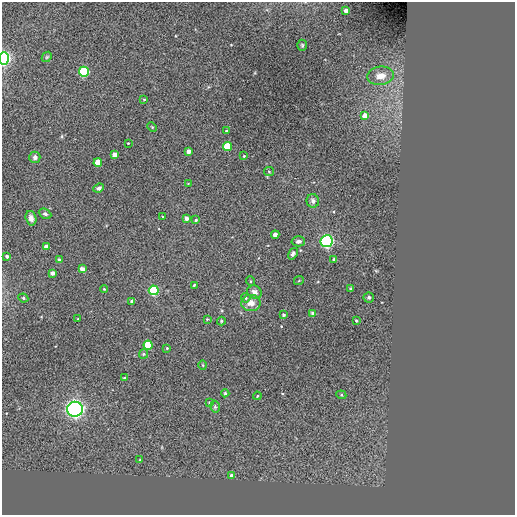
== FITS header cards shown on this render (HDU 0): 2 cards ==
NAXIS1  =                  513 / NUMBER OF ELEMENTS ALONG THIS AXIS
NAXIS2  =                  513 / NUMBER OF ELEMENTS ALONG THIS AXIS

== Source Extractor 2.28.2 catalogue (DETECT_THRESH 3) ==
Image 513 x 513 px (HDU 0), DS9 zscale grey, 1 PNG px = 1 image px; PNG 517 x 517 px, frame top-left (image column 1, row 513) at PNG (2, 2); each listed source drawn as its Kron ellipse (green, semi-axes under 4 px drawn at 4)
Background 0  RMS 43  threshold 130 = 3 sigma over >= 5 px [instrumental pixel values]
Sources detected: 67; all 67 listed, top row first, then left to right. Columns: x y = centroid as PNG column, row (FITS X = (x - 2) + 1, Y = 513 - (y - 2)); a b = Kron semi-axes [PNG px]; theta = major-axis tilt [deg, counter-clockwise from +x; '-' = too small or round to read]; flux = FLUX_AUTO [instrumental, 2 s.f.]
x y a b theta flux
346 11 4 4 - 2.0e+04
302 45 5 4 - 4.0e+03
47 57 6 4 45 3.6e+03
4 58 6 5 - 7.8e+05
84 72 5 5 - 3.4e+05
381 76 13 9 7 3.0e+04
144 100 4 3 - 3.2e+03
365 116 4 4 - 3.3e+04
152 127 5 3 - 2.6e+03
226 131 3 3 - 2.8e+03
128 143 2 2 - 1.9e+03
227 146 4 4 - 1.0e+05
188 151 4 4 - 2.0e+04
114 155 4 4 - 2.7e+04
244 156 4 3 - 2.1e+03
35 157 5 5 - 7.5e+03
98 162 4 4 - 4.4e+04
269 172 5 4 - 3.3e+03
188 184 4 3 - 2.1e+03
99 188 5 4 - 7.1e+03
313 201 6 6 - 9.7e+03
45 214 6 4 -27 6.6e+03
163 216 3 2 - 1.9e+03
31 218 7 5 -74 1.4e+04
186 218 4 3 - 1.6e+04
196 220 4 3 - 3.6e+03
275 235 4 4 - 1.8e+04
298 241 7 5 -2 9.3e+03
327 241 6 6 - 6.6e+05
46 247 4 4 - 1.9e+04
293 254 6 4 56 7.5e+03
7 256 4 3 - 6.6e+03
59 260 4 3 - 1.1e+04
334 260 3 3 - 1.1e+04
82 269 4 4 - 2.2e+04
53 273 4 4 - 1.4e+04
299 280 5 3 - 2.4e+03
250 281 5 3 - 2.5e+03
194 285 3 2 - 2.7e+03
104 289 4 3 - 2.6e+03
351 289 3 2 - 2.9e+03
154 290 5 5 - 3.4e+05
254 292 8 6 -32 1.2e+04
369 297 5 5 - 4.7e+03
23 298 5 4 - 3.8e+03
246 298 5 5 - 4.4e+03
132 301 3 3 - 6.3e+03
251 303 9 8 - 2.3e+04
313 313 3 3 - 1.4e+04
283 315 3 3 - 5.7e+03
78 319 3 2 - 1.8e+03
207 319 4 4 - 2.4e+03
221 321 4 4 - 2.9e+03
356 321 3 2 - 3.3e+03
148 345 4 4 - 1.7e+05
167 348 3 3 - 2.3e+03
143 354 5 4 - 3.6e+03
203 365 4 3 - 2.6e+03
124 378 3 3 - 2.6e+03
225 393 4 4 - 4.1e+03
341 395 5 4 - 4.0e+03
257 396 4 3 - 2.6e+03
209 402 3 3 - 2.1e+03
215 407 6 4 -76 4.9e+03
75 409 8 7 - 1.3e+06
140 460 3 2 - 2.4e+03
232 475 4 3 - 1.4e+04
At the frame edge (FLAGS 8, measured only in part): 1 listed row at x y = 4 58